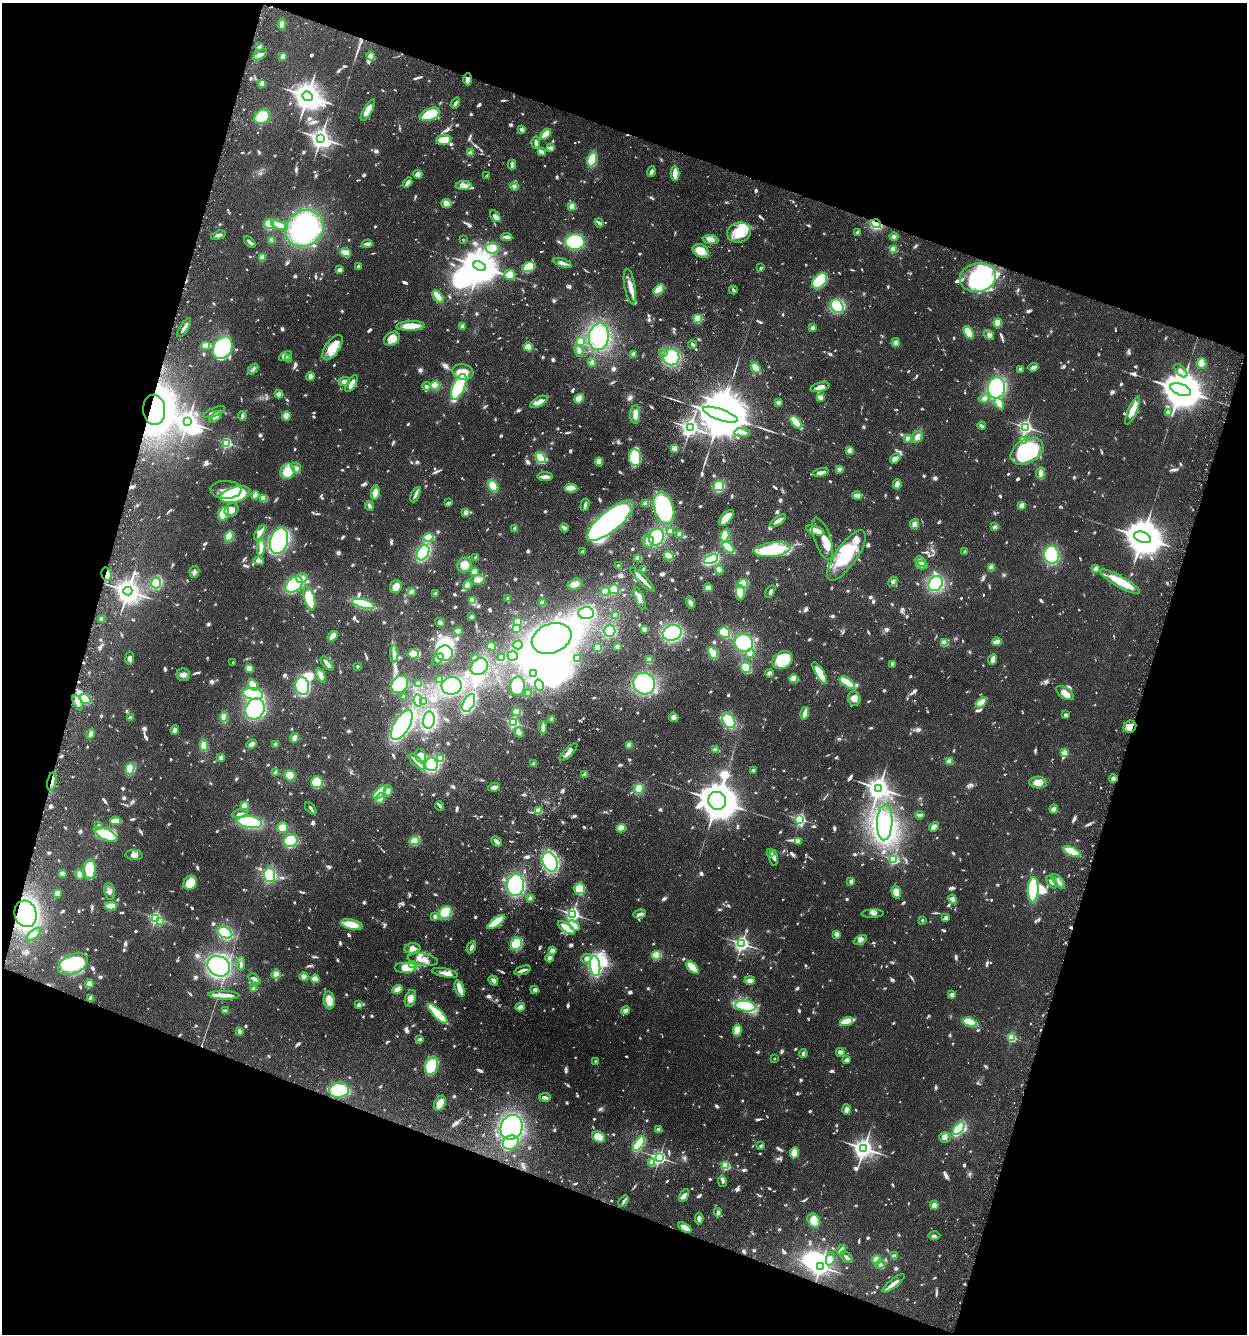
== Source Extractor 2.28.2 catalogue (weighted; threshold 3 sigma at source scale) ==
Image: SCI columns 316-5294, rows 33-5359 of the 5510 x 5381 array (HDU 1 of 3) = the unmasked area's bounding box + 8 px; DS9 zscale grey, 4 x 4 block average (1 PNG px = mean of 4 x 4 image px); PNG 1249 x 1336 px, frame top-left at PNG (2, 3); each listed source drawn as its Kron ellipse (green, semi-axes under 4 px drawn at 4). Shown black and unused: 37% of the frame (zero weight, under 3 of 6 exposures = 4% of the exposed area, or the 3 px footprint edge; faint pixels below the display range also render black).
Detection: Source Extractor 2.28.2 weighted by HDU 2 'WHT'. Background 0.0651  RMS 0.0032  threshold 0.0132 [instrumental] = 3 sigma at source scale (4.09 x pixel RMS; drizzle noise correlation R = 1.36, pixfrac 0.8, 0.05/0.05 arcsec/px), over >= 5 px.
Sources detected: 1926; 58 too faint to see at this stretch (4 x 4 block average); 28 inside a brighter object's white glare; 17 cosmic-ray / hot-pixel residue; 1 long thin detection or spike segment (spike, bleed or trail) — neither listed nor drawn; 36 coinciding with a brighter row at this scale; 106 inside a brighter listed object's ellipse — not listed separately; of the other 1680, all 500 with FLUX_AUTO >= 5.62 (the completeness limit of this list) listed and drawn (1180 fainter detections not listed), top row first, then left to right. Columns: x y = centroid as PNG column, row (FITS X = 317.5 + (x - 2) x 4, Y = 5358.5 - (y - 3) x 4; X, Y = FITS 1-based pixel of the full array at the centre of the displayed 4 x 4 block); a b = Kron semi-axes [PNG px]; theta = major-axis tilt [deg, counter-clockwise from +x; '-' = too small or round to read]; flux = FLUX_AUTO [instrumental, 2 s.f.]
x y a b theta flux
282 24 5 3 - 12
259 47 3 2 - 6.4
260 55 8 4 33 9.5
283 56 3 2 - 19
370 56 4 3 - 19
468 79 6 3 89 11
262 84 2 2 - 52
308 96 5 4 - 3900
455 103 6 2 56 5.6
368 110 12 4 61 22
430 114 10 6 22 74
262 117 8 6 33 54
522 130 2 2 - 29
546 134 6 4 44 25
321 138 4 3 - 1600
444 140 7 5 8 28
536 143 6 3 -87 6.5
551 148 4 2 - 18
541 152 3 2 - 15
470 153 4 2 - 17
592 159 7 4 70 63
512 165 5 2 - 8.4
651 172 5 3 - 7.1
418 174 4 3 - 17
675 174 7 3 89 36
486 176 2 2 - 10
408 183 5 2 - 15
464 186 8 4 2 11
514 186 4 3 - 7.3
446 203 5 4 - 17
572 206 2 2 - 84
495 216 6 4 -55 10
599 223 5 2 - 7.9
269 224 5 5 - 57
876 224 5 3 - 84
279 225 9 3 -22 24
304 228 20 17 30 280
739 232 12 10 15 54
858 232 3 2 - 8.4
218 235 7 3 15 7.4
507 237 6 4 -6 8.6
894 237 4 3 - 7.3
272 240 3 3 - 7.8
463 240 2 2 - 6.6
711 240 8 4 -5 15
250 242 6 2 -42 9.6
575 242 10 8 0 140
368 244 5 3 - 11
492 248 6 5 - 29
894 249 2 2 - 120
701 251 8 6 -27 36
346 253 5 3 - 28
262 257 3 3 - 17
563 263 9 4 -20 8.9
480 266 6 4 -24 5900
358 267 2 2 - 21
529 267 6 4 18 79
761 268 2 2 - 10
340 270 3 3 - 10
510 275 5 5 - 22
978 278 18 14 10 390
820 281 9 6 49 130
630 287 18 5 -79 19
659 290 6 3 42 61
733 290 4 2 - 6.9
438 297 7 2 -51 44
837 306 7 5 -57 110
698 318 4 3 - 38
998 323 4 3 - 74
410 326 14 4 3 39
462 326 2 2 - 23
184 328 11 2 56 13
812 328 2 2 - 28
969 332 7 4 -58 68
989 335 5 3 - 8.6
599 337 13 10 80 59
392 339 9 6 36 29
580 341 4 4 - 21
896 343 4 4 - 9.9
693 345 4 2 - 8.9
205 346 4 4 - 18
528 347 5 4 - 25
223 348 12 9 60 190
332 348 14 7 55 45
579 351 6 4 -66 7.1
664 353 2 2 - 7.8
633 354 2 2 - 39
286 356 7 4 27 11
671 357 8 8 - 150
288 359 3 3 - 11
592 362 4 3 - 6.3
1202 363 5 4 - 20
1033 367 5 3 - 8.9
756 368 6 2 -49 46
253 369 6 3 49 6.2
1020 369 2 2 - 22
1181 371 8 3 -46 6.5
463 372 10 7 -15 35
311 377 4 3 - 12
344 382 6 4 5 9.8
352 384 10 3 60 19
435 385 4 4 - 40
426 386 4 3 - 5.9
459 387 13 6 67 150
820 387 10 3 14 17
996 388 10 8 80 240
1181 390 11 5 -20 11000
279 394 4 3 - 13
820 397 4 3 - 13
984 398 5 4 - 9.4
579 399 5 4 - 26
539 402 9 4 31 19
778 402 3 3 - 6.5
999 404 6 4 -57 18
154 410 15 11 -86 910
1133 410 15 4 66 34
214 412 11 3 21 8.8
1169 413 4 3 - 14
635 414 9 5 88 15
720 415 18 5 -20 24000
242 416 4 3 - 7.4
286 416 4 4 - 16
215 417 7 4 37 7
188 422 3 3 - 1700
796 422 7 2 -52 64
982 426 4 2 - 6
1026 427 2 2 - 660
690 428 3 3 - 1100
742 432 8 3 -3 12
917 437 6 5 - 13
907 438 4 3 - 7.1
1023 440 3 2 - 20
226 443 2 2 - 300
674 448 2 2 - 73
850 450 2 2 - 62
1027 451 18 11 29 230
540 458 6 4 -53 130
635 458 8 6 -81 100
895 458 6 3 40 14
599 462 4 3 - 25
296 468 6 4 -65 7.1
839 469 4 3 - 6.2
288 471 8 7 - 45
821 473 8 3 13 16
1041 473 6 4 87 11
545 477 8 2 -2 19
897 484 5 3 - 15
493 486 6 4 -58 42
719 486 5 5 - 59
571 488 6 3 -3 42
226 490 15 9 -1 26
375 492 7 4 83 18
235 495 15 7 16 240
255 495 4 3 - 19
415 495 8 2 64 9.4
857 496 5 3 - 14
264 498 4 3 - 24
448 503 3 2 - 7.5
645 503 4 2 - 16
585 505 6 3 74 7.4
1022 505 3 3 - 16
369 506 5 3 - 6.5
664 508 16 9 -72 300
232 510 7 6 - 14
466 512 3 3 - 12
224 514 7 5 69 38
726 518 10 5 48 35
610 521 29 10 39 760
778 521 9 3 35 12
914 524 5 4 - 11
995 527 3 3 - 7.6
564 528 4 3 - 8.5
515 529 2 2 - 27
815 530 9 4 -19 25
670 531 3 3 - 16
260 533 8 4 56 14
680 534 3 3 - 11
229 536 5 4 - 45
725 536 6 4 74 81
656 537 8 7 - 110
1142 537 9 5 -21 8800
428 538 5 3 - 64
823 539 22 8 -70 22
279 541 13 8 75 220
648 541 6 5 - 14
261 547 9 3 87 17
728 548 7 3 -43 83
772 550 18 7 7 150
583 552 3 3 - 6
965 552 2 2 - 19
423 553 8 5 58 150
846 555 30 11 55 96
1052 555 9 7 -83 140
668 556 5 4 - 41
476 558 3 2 - 8.2
638 558 3 2 - 24
711 559 7 4 20 130
259 561 5 3 - 9.3
921 561 6 4 -44 8
464 565 7 7 - 18
922 565 6 3 3 23
619 566 3 3 - 11
991 568 3 2 - 23
644 569 3 2 - 11
1096 569 2 2 - 52
719 570 4 3 - 14
194 572 6 5 - 5.8
475 572 4 4 - 14
106 574 7 5 -76 13
302 578 6 5 - 13
477 580 8 5 9 9.5
642 580 17 2 -44 23
893 582 5 4 - 6.2
1120 582 22 5 -29 71
156 583 5 5 - 73
743 583 5 4 - 42
294 584 9 6 40 160
575 584 8 5 16 17
936 584 8 6 48 140
468 585 4 4 - 18
396 587 6 5 - 26
708 588 4 3 - 12
614 589 5 5 - 29
128 591 4 4 - 2600
770 591 7 3 59 5.8
412 592 4 3 - 18
605 592 5 3 - 47
740 593 7 4 -89 25
435 594 3 2 - 8.8
309 598 12 5 -75 89
508 598 3 2 - 6.2
640 598 12 4 -68 16
473 601 3 2 - 41
542 603 3 2 - 24
690 603 6 4 -73 6.8
363 604 11 4 -14 100
586 613 7 6 - 150
616 615 3 3 - 9.9
471 617 2 2 - 12
102 619 4 3 - 17
440 622 5 4 - 6.1
518 622 4 3 - 25
517 629 3 2 - 29
644 629 3 2 - 11
458 631 4 3 - 17
610 631 5 5 - 86
725 632 6 5 - 68
672 633 10 7 19 200
332 636 5 3 - 18
552 638 20 14 21 490
997 642 4 2 - 34
744 643 9 8 - 130
944 643 4 2 - 49
518 645 4 4 - 31
491 646 4 3 - 19
598 647 4 4 - 16
617 647 4 3 - 15
445 653 8 7 - 130
713 653 6 4 -62 69
750 653 4 4 - 19
394 654 8 2 -88 8.1
414 654 5 4 - 74
513 656 5 5 - 38
130 658 7 4 80 6.9
474 658 2 2 - 10
502 658 2 2 - 26
577 658 4 3 - 13
438 659 7 4 46 12
992 659 5 3 - 14
649 660 3 2 - 19
783 660 10 8 33 87
233 662 2 2 - 6.6
327 664 8 2 -48 18
892 664 4 3 - 6.1
357 666 2 2 - 12
479 667 9 7 37 96
249 668 4 3 - 38
746 668 5 4 - 60
534 673 3 3 - 28
769 673 4 2 - 9.6
820 673 12 4 -60 47
183 675 7 6 - 9.6
321 675 7 3 -67 15
440 679 4 3 - 13
794 679 4 4 - 33
847 683 9 3 -34 57
400 684 9 7 45 140
418 684 4 3 - 13
644 684 11 10 - 170
253 685 6 3 -54 35
539 685 6 4 -72 6.2
302 686 9 7 -76 150
452 686 10 9 - 210
517 686 10 7 83 66
528 693 4 3 - 15
1065 693 10 5 -34 22
253 694 10 5 -8 140
403 697 2 2 - 8.4
854 698 7 6 - 15
85 699 6 4 -40 48
418 700 6 2 -80 74
424 701 2 2 - 15
981 702 6 2 37 48
78 703 8 4 -65 14
469 703 9 5 64 130
255 709 11 9 60 220
517 712 4 3 - 38
805 713 6 2 74 21
1066 715 3 2 - 8.7
224 717 4 3 - 39
674 717 5 4 - 10
130 718 3 2 - 9
552 719 3 3 - 11
429 720 8 5 83 200
729 721 8 6 -55 94
513 722 2 2 - 310
402 725 17 7 59 350
543 727 6 3 89 12
1130 727 6 6 - 19
175 730 5 3 - 11
519 732 5 4 - 7.8
91 734 5 3 - 14
294 738 5 3 - 13
252 744 5 3 - 12
275 744 2 2 - 12
204 745 5 4 - 20
629 745 3 3 - 21
716 750 3 3 - 10
568 752 12 4 45 12
1064 753 2 2 - 73
420 756 7 5 -70 17
221 757 2 2 - 12
441 758 4 4 - 25
949 761 2 2 - 86
417 762 10 2 -44 14
431 764 7 6 - 140
534 764 3 3 - 9
130 769 5 3 - 68
753 770 3 2 - 6.5
276 773 2 2 - 35
585 774 4 3 - 9
290 775 5 5 - 29
1113 779 4 3 - 8.4
52 782 9 2 80 9
317 782 6 6 - 58
1038 783 9 6 -4 22
494 787 6 2 7 11
879 788 4 3 - 2100
639 789 5 4 - 50
388 791 6 3 84 6.3
380 793 8 4 48 110
380 798 5 3 - 19
717 801 9 8 - 10000
244 806 3 3 - 20
440 806 5 2 - 6.2
311 808 7 2 -49 7.4
1054 809 4 3 - 8.6
538 811 3 3 - 40
240 814 8 3 8 6.3
920 815 4 3 - 6.7
800 819 2 2 - 390
116 821 5 3 - 27
250 822 12 6 -8 190
885 822 18 7 87 55
98 826 2 2 - 16
934 827 5 4 - 11
282 828 5 5 - 20
621 828 4 3 - 53
106 834 13 5 -26 130
291 841 7 6 - 100
415 841 5 4 - 56
497 841 6 3 -40 12
798 841 3 2 - 11
1072 851 9 3 -23 69
770 853 3 2 - 9.2
134 855 8 5 -3 12
774 858 8 3 -87 11
894 859 2 2 - 270
550 862 10 7 -68 170
90 869 10 6 87 77
62 873 3 2 - 16
79 875 5 3 - 14
270 875 7 5 -87 100
851 881 4 3 - 5.9
1058 881 9 3 -50 7.6
1052 882 7 4 -57 9.9
190 883 7 6 - 47
516 885 11 8 86 220
580 889 5 5 - 54
1033 890 12 5 88 140
109 891 8 5 -79 8.8
896 892 6 4 -75 21
58 893 4 3 - 16
530 898 3 3 - 8.7
952 899 5 2 - 21
111 906 6 3 4 33
446 912 7 6 - 64
25 914 13 11 -75 350
573 914 3 2 - 680
640 914 6 2 11 12
872 914 11 3 3 5.8
435 916 3 3 - 10
155 918 2 2 - 400
946 918 3 2 - 12
922 920 2 2 - 12
160 922 2 2 - 71
496 922 10 3 37 77
352 925 11 5 -13 45
574 926 6 3 -40 23
567 928 10 3 -34 46
225 933 7 5 -26 120
33 934 9 3 40 7.6
836 934 3 3 - 11
860 940 7 4 26 7.5
516 944 6 5 - 69
742 944 3 3 - 810
471 947 6 3 63 6.3
412 948 8 5 2 13
552 950 3 3 - 9.4
656 955 4 4 - 55
549 958 4 4 - 6.8
586 958 5 4 - 8.3
423 960 15 6 -8 24
73 964 16 9 24 140
241 964 6 3 -89 5.8
412 965 2 2 - 62
219 966 11 10 - 290
595 966 10 5 -82 270
693 967 7 3 -46 67
405 968 11 5 0 22
522 970 8 2 18 11
445 973 13 3 -12 14
276 974 5 4 - 12
304 977 4 4 - 12
254 979 7 3 -41 6.9
315 979 4 2 - 35
493 980 5 3 - 7.9
750 980 5 4 - 9.9
89 984 4 4 - 13
254 989 4 3 - 7.4
397 989 5 4 - 14
460 989 8 3 -71 35
535 990 4 4 - 7.9
224 995 15 3 -2 28
952 995 3 2 - 13
91 998 4 3 - 8.7
410 998 9 5 70 16
329 1000 9 5 -84 23
359 1005 4 3 - 7
745 1006 10 5 -6 100
520 1007 5 3 - 14
625 1010 4 3 - 10
225 1011 3 3 - 9.1
438 1014 13 3 -45 110
847 1021 7 2 16 77
970 1022 7 4 -20 51
737 1030 5 4 - 37
239 1031 4 3 - 6.5
1012 1038 2 2 - 200
420 1039 3 2 - 7.1
840 1052 4 4 - 6.4
803 1053 4 2 - 6
774 1058 2 2 - 6.5
847 1060 4 3 - 6.8
595 1061 2 2 - 5.6
432 1066 9 6 74 110
339 1090 10 7 8 100
545 1097 6 2 -9 10
440 1103 8 5 66 34
846 1110 5 3 - 10
511 1127 12 11 - 360
658 1129 2 2 - 26
959 1129 7 4 50 120
599 1137 7 5 -28 37
945 1137 6 5 - 8.5
511 1143 8 7 - 26
639 1144 8 4 55 110
761 1146 2 2 - 8.5
864 1148 4 3 - 1700
794 1153 5 4 - 25
659 1158 2 2 - 620
652 1162 4 2 - 29
725 1166 2 2 - 200
722 1181 5 3 - 5.9
684 1195 7 4 58 9.5
624 1201 6 2 54 6.9
934 1205 4 4 - 13
718 1213 4 3 - 5.9
699 1219 5 3 - 6.9
814 1220 7 6 - 34
685 1227 7 3 -31 20
934 1236 6 3 0 6.4
841 1250 5 2 - 19
894 1256 3 3 - 6.6
846 1257 7 2 -39 8.5
830 1259 6 3 79 13
877 1260 5 4 - 22
880 1264 5 3 - 6.4
820 1267 3 2 - 1000
894 1283 14 3 38 12
Overlapping masked pixels (flux is a lower limit): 9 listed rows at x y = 468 79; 876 224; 978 278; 154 410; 106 574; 1130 727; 52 782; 25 914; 73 964